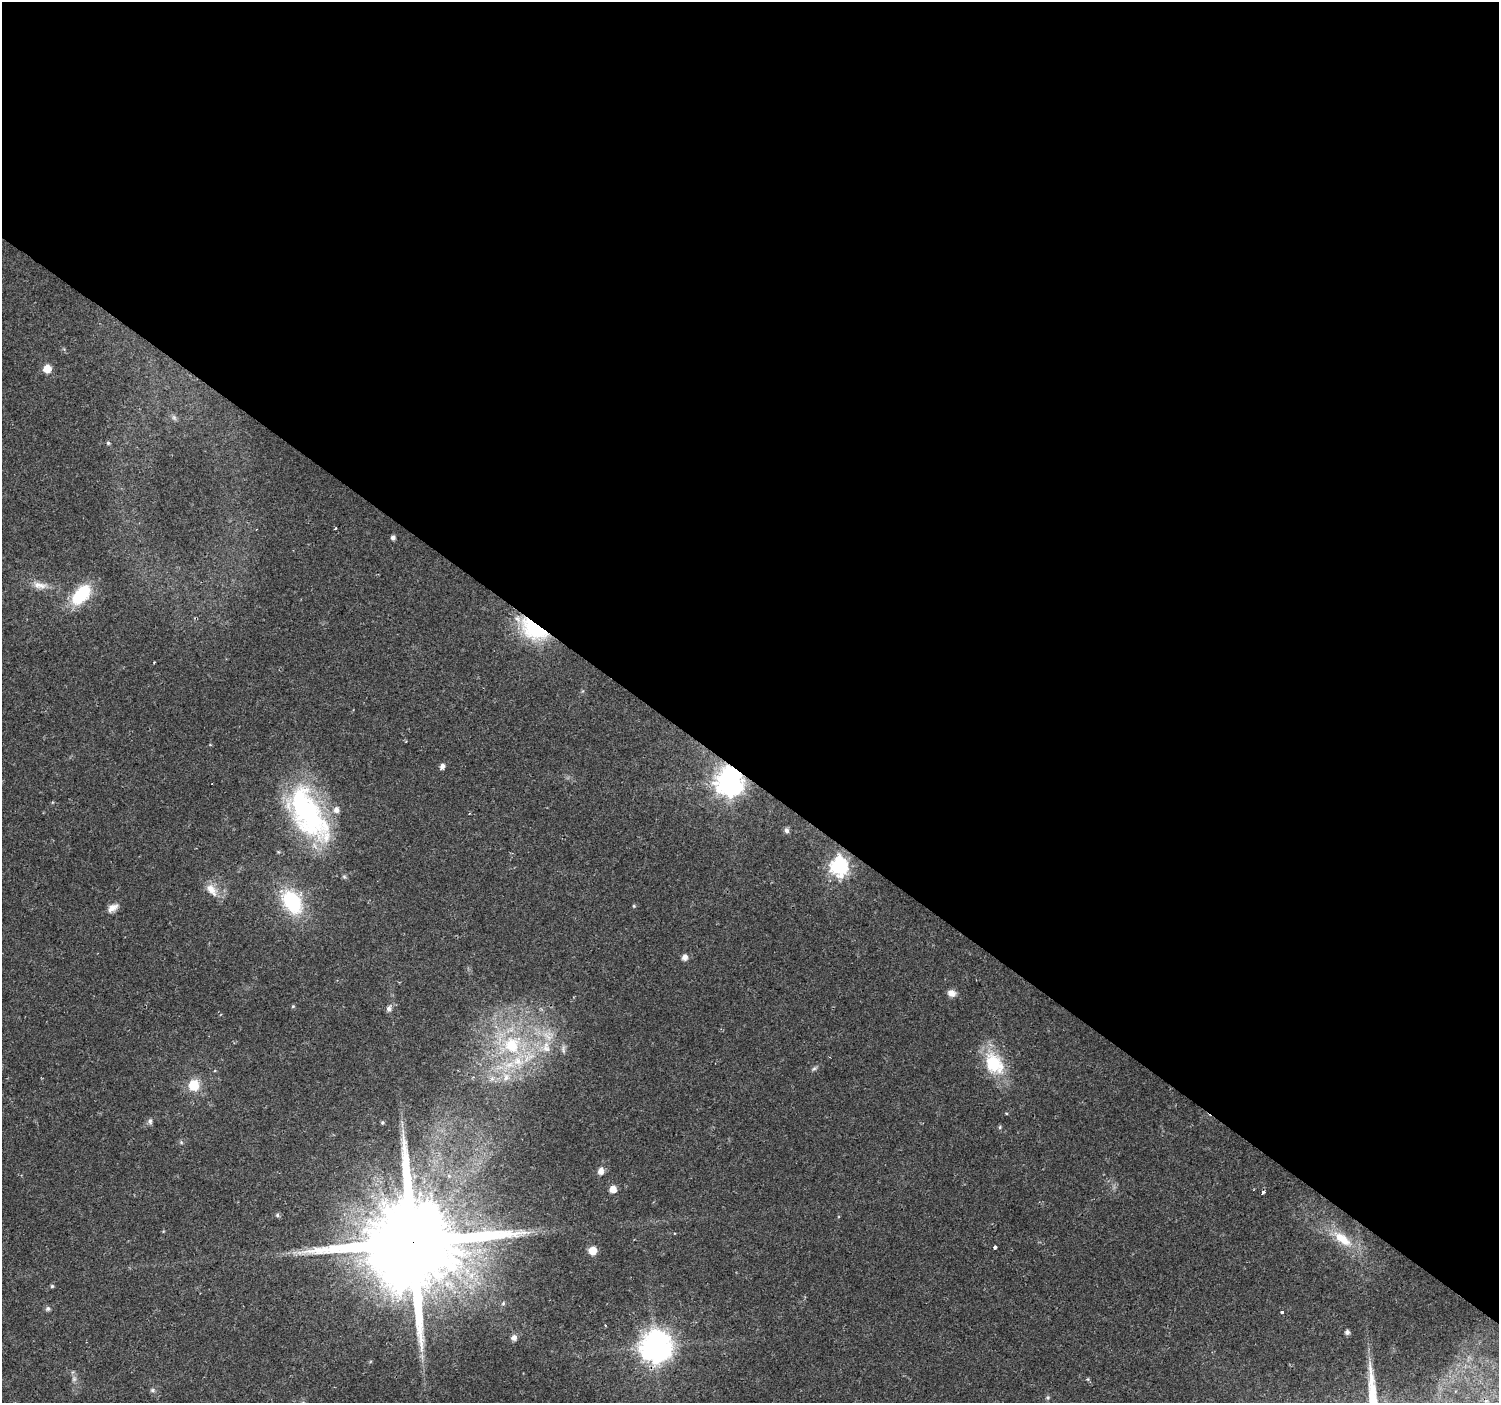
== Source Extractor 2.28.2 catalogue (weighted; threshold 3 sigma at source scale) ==
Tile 3 of 4 x 4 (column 3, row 1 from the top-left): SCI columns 2993-4489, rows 4377-5777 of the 5992 x 6024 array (HDU 1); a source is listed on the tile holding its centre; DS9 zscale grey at full resolution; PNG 1501 x 1405 px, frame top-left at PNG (2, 2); no overlay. Shown black and unused: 56% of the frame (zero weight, under 2 of 3 exposures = <1% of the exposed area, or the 3 px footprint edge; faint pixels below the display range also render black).
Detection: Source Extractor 2.28.2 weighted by HDU 2 'WHT'; one run over the whole footprint, this tile lists its part. Background 0.0237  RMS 0.003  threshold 0.0134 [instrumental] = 3 sigma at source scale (4.5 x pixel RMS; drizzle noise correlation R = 1.50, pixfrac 1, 0.0396/0.0396 arcsec/px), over >= 5 px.
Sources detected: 61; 2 too faint to see at this stretch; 1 cosmic-ray / hot-pixel residue — not listed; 5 inside a brighter listed object's ellipse — not listed separately; the other 53 listed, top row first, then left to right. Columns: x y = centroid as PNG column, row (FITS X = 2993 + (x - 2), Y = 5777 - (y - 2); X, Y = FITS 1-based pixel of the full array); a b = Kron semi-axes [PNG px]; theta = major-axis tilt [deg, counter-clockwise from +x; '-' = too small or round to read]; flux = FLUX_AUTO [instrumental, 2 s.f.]
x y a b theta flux
47 369 7 7 - 3.7
174 417 9 5 -63 0.82
108 443 5 5 - 0.43
335 528 3 2 - 0.24
393 537 5 5 - 1.1
40 585 24 9 -8 3.5
81 595 27 14 48 15
534 629 34 19 -34 23
442 766 6 5 - 1.3
729 781 10 9 - 350
212 783 3 2 - 0.23
308 813 74 34 -59 56
786 830 6 5 - 1
839 867 8 7 - 95
211 890 20 11 -49 4
292 902 25 17 -57 23
634 906 5 4 - 0.32
112 908 14 8 32 2.3
685 957 7 6 - 1.6
952 993 9 8 - 1.9
293 1006 5 4 - 0.37
389 1008 7 6 - 1.2
547 1036 22 9 -42 4.8
511 1045 35 27 27 28
546 1049 20 10 -15 5
994 1064 32 21 -57 15
814 1068 8 5 33 0.63
506 1077 14 11 80 3.9
492 1078 7 5 -45 1
194 1085 8 8 - 9.1
1006 1113 5 3 - 0.26
150 1121 8 6 84 0.81
382 1123 4 4 - 0.45
1000 1127 5 5 - 0.41
181 1142 6 4 -72 0.41
601 1171 8 6 73 2
613 1189 7 6 - 2.9
1263 1192 4 3 - 2.1
277 1215 5 5 - 0.56
675 1233 3 2 - 0.28
1342 1239 32 13 -37 8.5
412 1243 28 23 45 8200
995 1247 4 3 - 0.74
592 1251 8 8 - 3.5
52 1286 5 5 - 0.43
503 1303 7 5 68 0.56
48 1309 7 6 - 0.75
1282 1312 3 3 - 1.3
1347 1332 5 5 - 0.98
514 1338 6 6 - 1.5
655 1346 10 10 - 500
153 1390 7 5 -21 0.62
1048 1397 7 5 78 0.5
Overlapping masked pixels (flux is a lower limit): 4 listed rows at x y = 534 629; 729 781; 412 1243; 655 1346